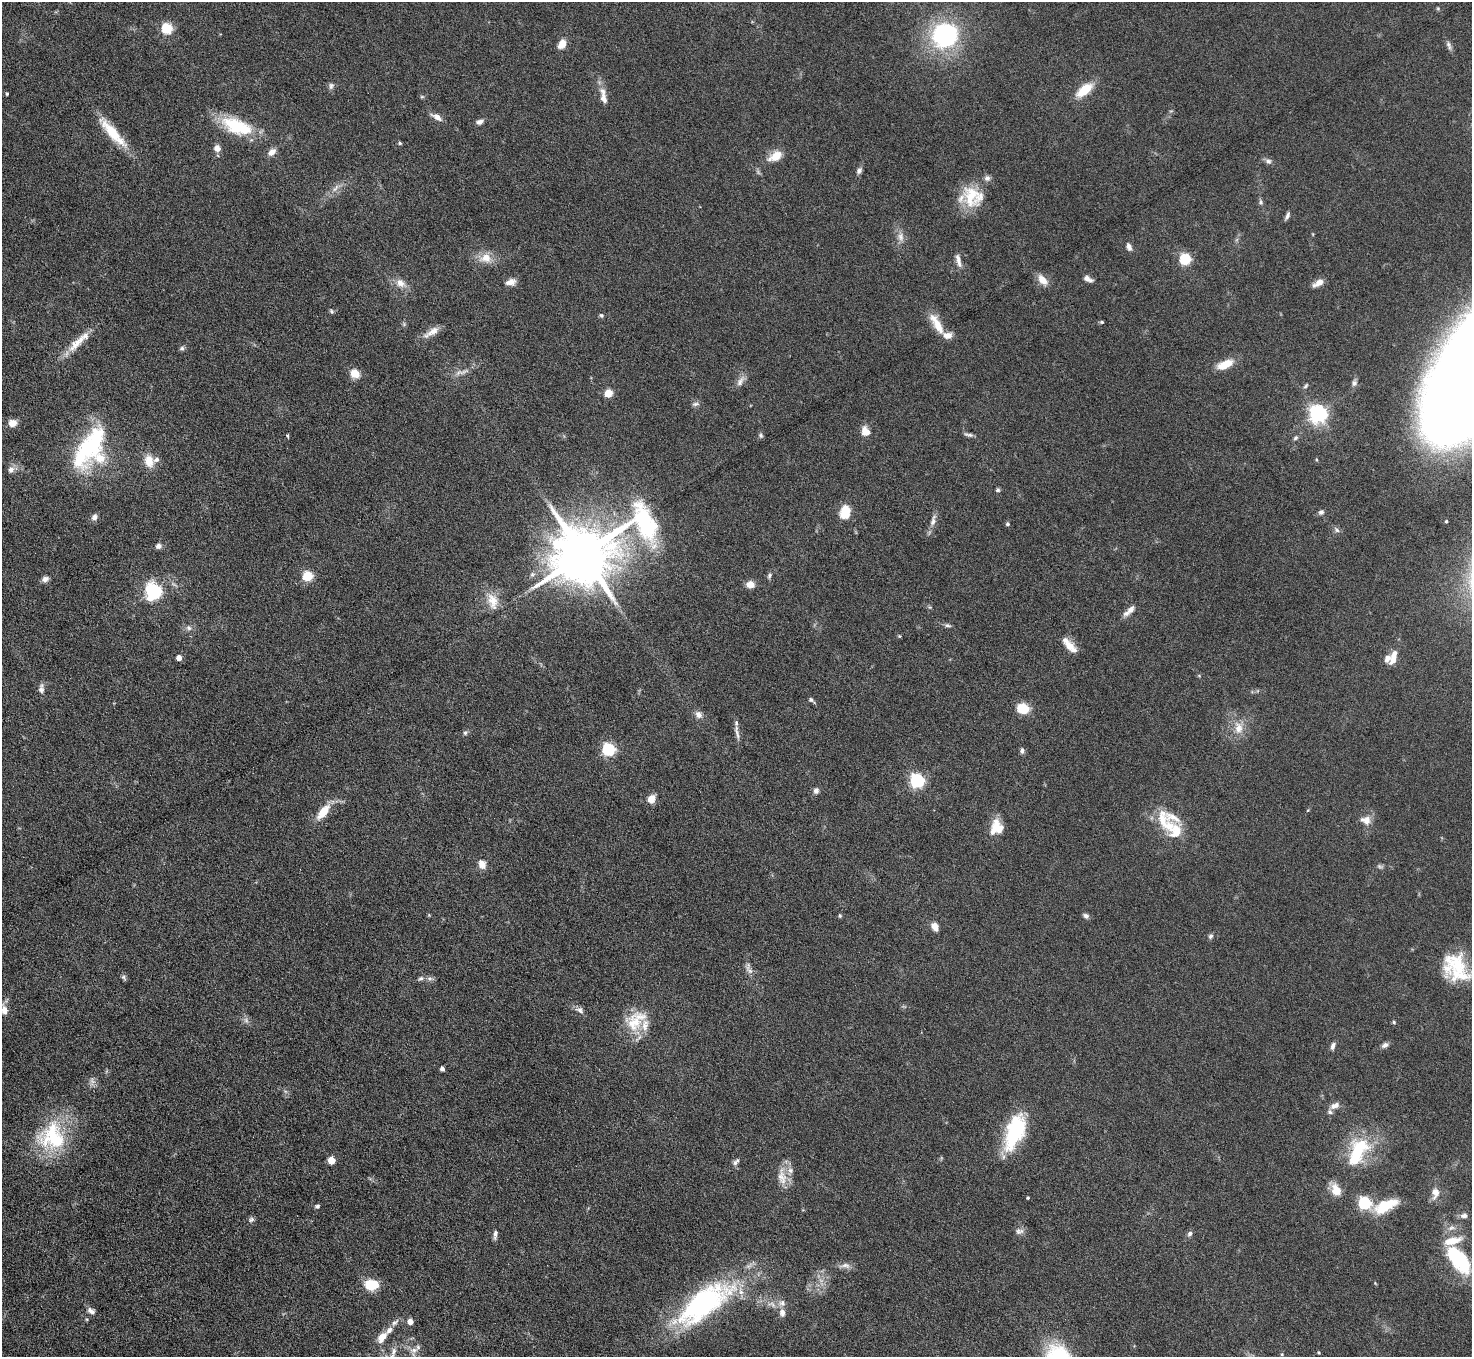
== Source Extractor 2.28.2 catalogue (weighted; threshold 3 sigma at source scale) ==
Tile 7 of 4 x 4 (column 3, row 2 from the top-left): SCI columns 2941-4410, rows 3009-4363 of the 5882 x 5876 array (HDU 1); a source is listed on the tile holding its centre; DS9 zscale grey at full resolution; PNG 1474 x 1359 px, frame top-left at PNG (2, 2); no overlay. Nothing masked; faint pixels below the display range render black.
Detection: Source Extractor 2.28.2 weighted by HDU 2 'WHT'; one run over the whole footprint, this tile lists its part. Background 0.0969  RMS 0.0051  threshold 0.0209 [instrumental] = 3 sigma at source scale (4.09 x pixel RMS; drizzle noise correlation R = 1.36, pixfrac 0.8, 0.05/0.05 arcsec/px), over >= 5 px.
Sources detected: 180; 2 inside a brighter object's white glare — not listed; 23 inside a brighter listed object's ellipse — not listed separately; the other 155 listed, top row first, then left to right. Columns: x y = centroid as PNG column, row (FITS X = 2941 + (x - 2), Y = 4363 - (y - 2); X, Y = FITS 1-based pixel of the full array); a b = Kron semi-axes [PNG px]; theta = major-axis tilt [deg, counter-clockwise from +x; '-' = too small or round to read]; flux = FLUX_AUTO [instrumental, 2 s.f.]
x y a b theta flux
1438 8 6 4 0 0.6
167 28 5 5 - 46
945 35 25 23 22 65
562 44 11 8 60 5.1
1449 45 13 6 -69 1.7
331 86 9 6 76 1.5
1084 90 18 9 38 13
7 94 4 3 - 0.68
422 97 6 4 0 0.65
604 98 17 9 -80 4.1
437 117 12 6 -31 3.6
480 122 10 6 20 1.7
236 126 36 19 -22 25
113 133 44 10 -48 17
400 143 4 4 - 0.73
217 148 8 7 - 3.2
272 152 10 7 41 3.3
775 156 18 10 30 7
1268 161 9 7 -17 1.7
859 171 9 5 60 1.5
987 178 8 8 - 1.8
335 188 13 5 54 2.6
971 196 31 21 -78 16
1261 202 8 5 -70 1.1
1287 216 10 4 65 1.5
901 237 14 8 -83 3.3
1129 247 10 6 -69 1.9
486 258 16 13 9 7
958 258 16 7 -70 2.9
1185 259 5 5 - 53
1088 279 11 6 -27 2.5
1043 280 14 8 -48 5.5
511 282 13 8 14 3.3
401 283 15 10 -35 4.6
1318 283 13 6 32 3.9
332 311 7 5 -43 0.82
601 315 6 5 - 0.93
1102 322 5 4 - 0.75
404 324 5 5 - 0.78
937 324 30 9 -60 9
432 332 25 8 32 4.9
77 343 36 10 47 9.2
182 348 7 6 - 1.1
1225 364 18 8 23 9.3
459 372 15 7 18 3.1
355 373 9 7 -40 7.2
740 381 18 8 59 3.2
1354 383 8 7 - 1.6
1306 386 7 4 46 0.88
608 393 5 5 - 17
695 404 10 5 6 1.4
1317 414 6 6 - 220
13 423 9 8 - 3.9
865 431 12 9 -56 4.8
761 435 7 6 - 0.97
968 435 14 4 -14 1.4
288 436 6 3 83 0.58
1295 438 7 6 - 1
89 447 51 21 58 56
149 461 18 13 -75 6.5
11 470 8 7 - 2.6
998 490 5 5 - 0.91
845 512 12 8 76 13
1321 512 7 6 - 1.4
94 517 8 7 - 2
933 520 17 7 75 3
1446 521 4 3 - 0.51
1007 524 5 4 - 0.81
1336 530 9 6 -45 1.4
158 546 7 6 - 1.9
584 554 27 16 25 4000
769 575 7 5 75 1
307 576 5 5 - 33
45 579 8 7 - 2.2
750 584 9 7 -7 4
153 591 8 7 - 81
493 601 24 14 -76 8.4
1131 610 12 7 49 2.9
947 625 9 5 -12 1.2
189 628 8 7 - 1.7
899 636 5 4 - 0.53
1070 646 15 12 -35 4.8
1393 657 18 7 72 5.5
179 658 4 4 - 4.6
1199 676 6 3 -20 0.49
41 689 14 7 90 2.2
811 700 9 4 -40 1.1
1023 708 13 11 -9 9.3
699 714 11 8 -45 2.7
1238 728 17 11 -86 6.4
737 732 24 5 -79 2.8
465 733 6 5 - 0.93
608 749 6 6 - 81
1022 751 8 6 -89 1.4
917 781 6 6 - 120
816 791 8 7 - 1.7
651 799 6 6 - 7.2
323 812 18 8 50 9.9
1367 820 12 10 85 4.1
1166 823 41 17 -56 17
998 829 18 13 -3 7.6
482 864 12 9 -67 3.4
1380 866 10 4 -18 1
429 915 4 4 - 0.44
840 916 5 4 - 0.68
1086 916 8 6 -30 1.4
935 927 9 7 -66 3.7
1211 936 7 6 - 1.1
1457 964 37 24 -26 25
749 968 18 7 -70 2.7
124 977 8 5 -60 1
421 978 9 6 27 1.3
4 1010 10 7 -79 3.9
580 1010 12 7 -31 2.2
246 1020 8 6 -47 1.6
635 1020 33 22 44 17
1394 1022 5 4 - 0.65
1385 1045 10 6 28 1.8
1333 1046 9 5 70 1.8
442 1069 4 4 - 2
92 1081 14 7 -86 2.1
1335 1105 14 7 26 2.9
1015 1131 38 17 67 39
52 1137 39 37 86 39
1357 1152 37 23 61 30
331 1160 5 5 - 11
735 1163 7 6 - 1.3
782 1177 26 11 -84 7
1336 1190 15 10 -69 6.7
1435 1193 17 11 82 4.3
1028 1198 4 3 - 0.53
1364 1203 6 6 - 78
317 1206 6 5 - 1
1385 1206 31 13 24 14
1464 1215 9 7 7 2.1
251 1220 8 6 27 1.2
1451 1228 12 6 8 2.2
1019 1231 13 8 4 2.2
495 1234 12 5 83 1.8
1190 1234 7 6 - 1.4
1459 1260 27 15 -60 35
845 1266 17 7 -2 2.8
1375 1283 5 3 - 0.43
371 1285 12 9 -4 15
782 1303 10 9 - 2.7
703 1304 78 29 36 91
772 1304 14 6 -27 3.4
91 1311 11 7 -33 2.1
395 1322 12 6 44 1.9
410 1322 5 5 - 4.6
382 1337 15 9 53 5.1
414 1350 13 7 17 2.9
394 1351 14 7 80 3.1
1319 1353 4 3 - 0.5
1282 1354 5 4 - 0.47
Isophote crosses this tile's border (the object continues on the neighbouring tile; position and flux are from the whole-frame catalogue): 2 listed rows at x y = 1457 964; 394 1351